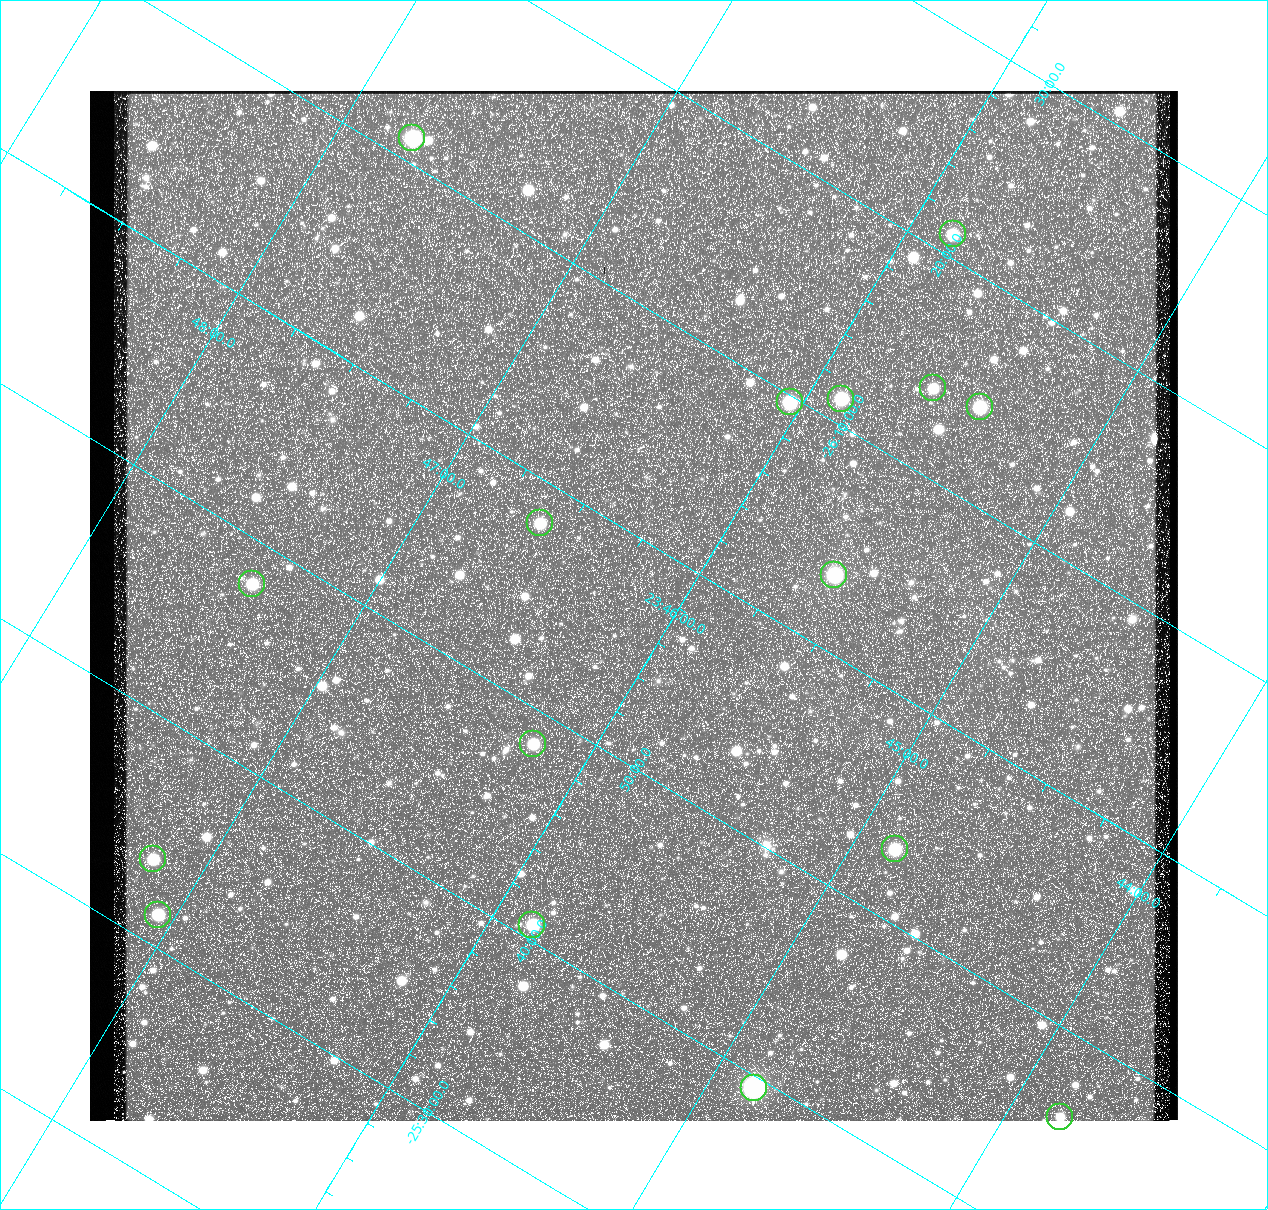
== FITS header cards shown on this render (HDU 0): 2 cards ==
NAXIS1  =                 1088 / Size of image - Xaxis
NAXIS2  =                 1030 / Size of image - Yaxis

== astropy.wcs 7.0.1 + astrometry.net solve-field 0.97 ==
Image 1088 x 1030 px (HDU 0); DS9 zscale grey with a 90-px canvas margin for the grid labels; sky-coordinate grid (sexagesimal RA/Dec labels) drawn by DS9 from the SOLVED WCS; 16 Tycho-2 reference stars matched to detected sources circled (green)
Header WCS: none
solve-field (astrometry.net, Tycho-2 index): SOLVED blind (the file carries no WCS)
Solved WCS: RA---TAN-SIP/DEC--TAN-SIP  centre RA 23:46:09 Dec -25:57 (356.54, -25.95 deg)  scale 2.99 arcsec/px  FOV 54.3' x 51.4'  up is +149 deg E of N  parity flipped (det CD > 0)
(file carries no celestial WCS; the grid is the blind solution)
Tycho-2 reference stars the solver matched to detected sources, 16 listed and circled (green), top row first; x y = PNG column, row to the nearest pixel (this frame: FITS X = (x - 90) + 1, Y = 1030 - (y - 91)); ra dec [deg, ICRS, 3 dp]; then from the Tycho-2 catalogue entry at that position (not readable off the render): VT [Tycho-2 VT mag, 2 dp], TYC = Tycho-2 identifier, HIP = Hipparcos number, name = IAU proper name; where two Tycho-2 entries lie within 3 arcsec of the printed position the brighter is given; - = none
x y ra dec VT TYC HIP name
412 138 356.937 -26.186 9.77 6984-968-1 117358 -
953 234 356.462 -26.351 11.25 6984-711-1 - -
933 388 356.404 -26.233 11.39 6984-628-1 - -
841 399 356.472 -26.186 10.82 6984-1009-1 - -
790 402 356.511 -26.161 10.28 6984-1232-1 - -
980 407 356.358 -26.240 10.63 6984-1272-1 - -
540 523 356.651 -25.967 11.49 6984-668-1 - -
834 575 356.393 -26.058 10.90 6984-755-1 - -
252 584 356.849 -25.800 11.21 6984-548-1 - -
533 744 356.550 -25.807 11.14 6984-662-1 - -
895 849 356.214 -25.888 11.57 6984-1296-1 - -
153 859 356.795 -25.561 11.23 6984-502-1 - -
158 915 356.764 -25.524 10.81 6984-1094-1 - -
532 925 356.464 -25.678 10.66 6984-1147-1 - -
754 1088 356.212 -25.658 8.64 6984-549-1 117139 -
1060 1117 355.956 -25.768 12.65 6984-1222-1 - -